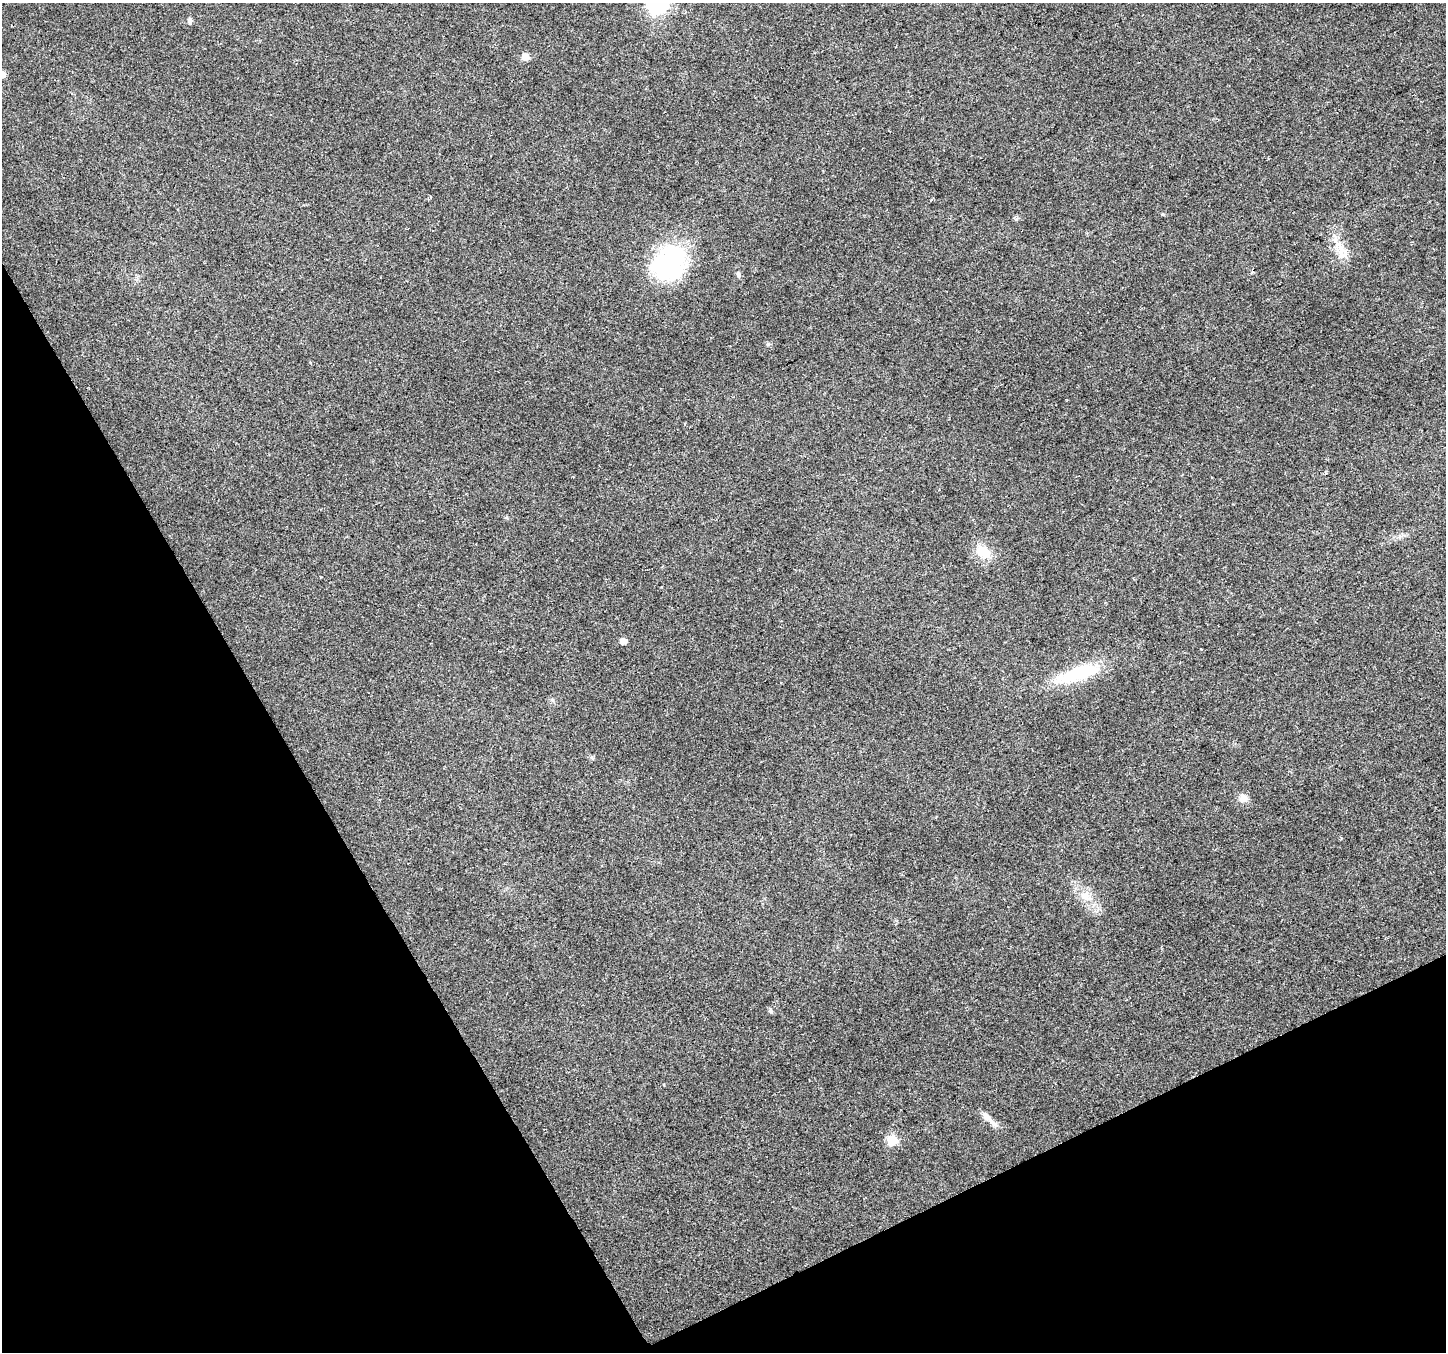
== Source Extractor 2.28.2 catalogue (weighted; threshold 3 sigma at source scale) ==
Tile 14 of 4 x 4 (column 2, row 4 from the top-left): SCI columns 1447-2890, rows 162-1511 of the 5778 x 5662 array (HDU 1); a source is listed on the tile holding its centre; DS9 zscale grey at full resolution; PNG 1448 x 1354 px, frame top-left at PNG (2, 3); no overlay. Shown black and unused: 26% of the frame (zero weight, under 2 of 3 exposures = <1% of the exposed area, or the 3 px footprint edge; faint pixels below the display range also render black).
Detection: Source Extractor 2.28.2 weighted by HDU 2 'WHT'; one run over the whole footprint, this tile lists its part. Background 0.0769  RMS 0.0073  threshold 0.0329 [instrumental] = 3 sigma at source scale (4.5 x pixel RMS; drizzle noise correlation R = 1.50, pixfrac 1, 0.0396/0.0396 arcsec/px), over >= 5 px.
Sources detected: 18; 1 inside a brighter listed object's ellipse — not listed separately; the other 17 listed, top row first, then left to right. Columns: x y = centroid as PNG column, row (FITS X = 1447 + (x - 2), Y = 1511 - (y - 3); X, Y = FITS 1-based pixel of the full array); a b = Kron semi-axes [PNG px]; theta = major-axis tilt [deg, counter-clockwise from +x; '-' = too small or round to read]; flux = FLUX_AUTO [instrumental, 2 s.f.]
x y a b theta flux
658 3 8 8 - 290
190 20 6 5 - 1.9
525 57 8 7 - 5.1
3 74 8 8 - 2.3
1342 254 20 9 -52 8.5
669 263 40 32 52 82
738 275 7 4 90 1.1
768 344 6 4 42 1
983 552 15 12 -36 15
623 641 6 5 - 4.4
1201 649 3 2 - 1.8
1079 673 58 15 18 40
1243 798 11 9 13 4.6
1085 896 14 10 -36 8
770 1011 7 5 -89 1.4
986 1117 13 7 -49 4
892 1140 7 6 - 32
Isophote crosses this tile's border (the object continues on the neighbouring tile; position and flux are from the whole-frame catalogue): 2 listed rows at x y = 658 3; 3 74
Unlisted compact peaks at least as high as the median listed source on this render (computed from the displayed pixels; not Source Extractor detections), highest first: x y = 1163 214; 1016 219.